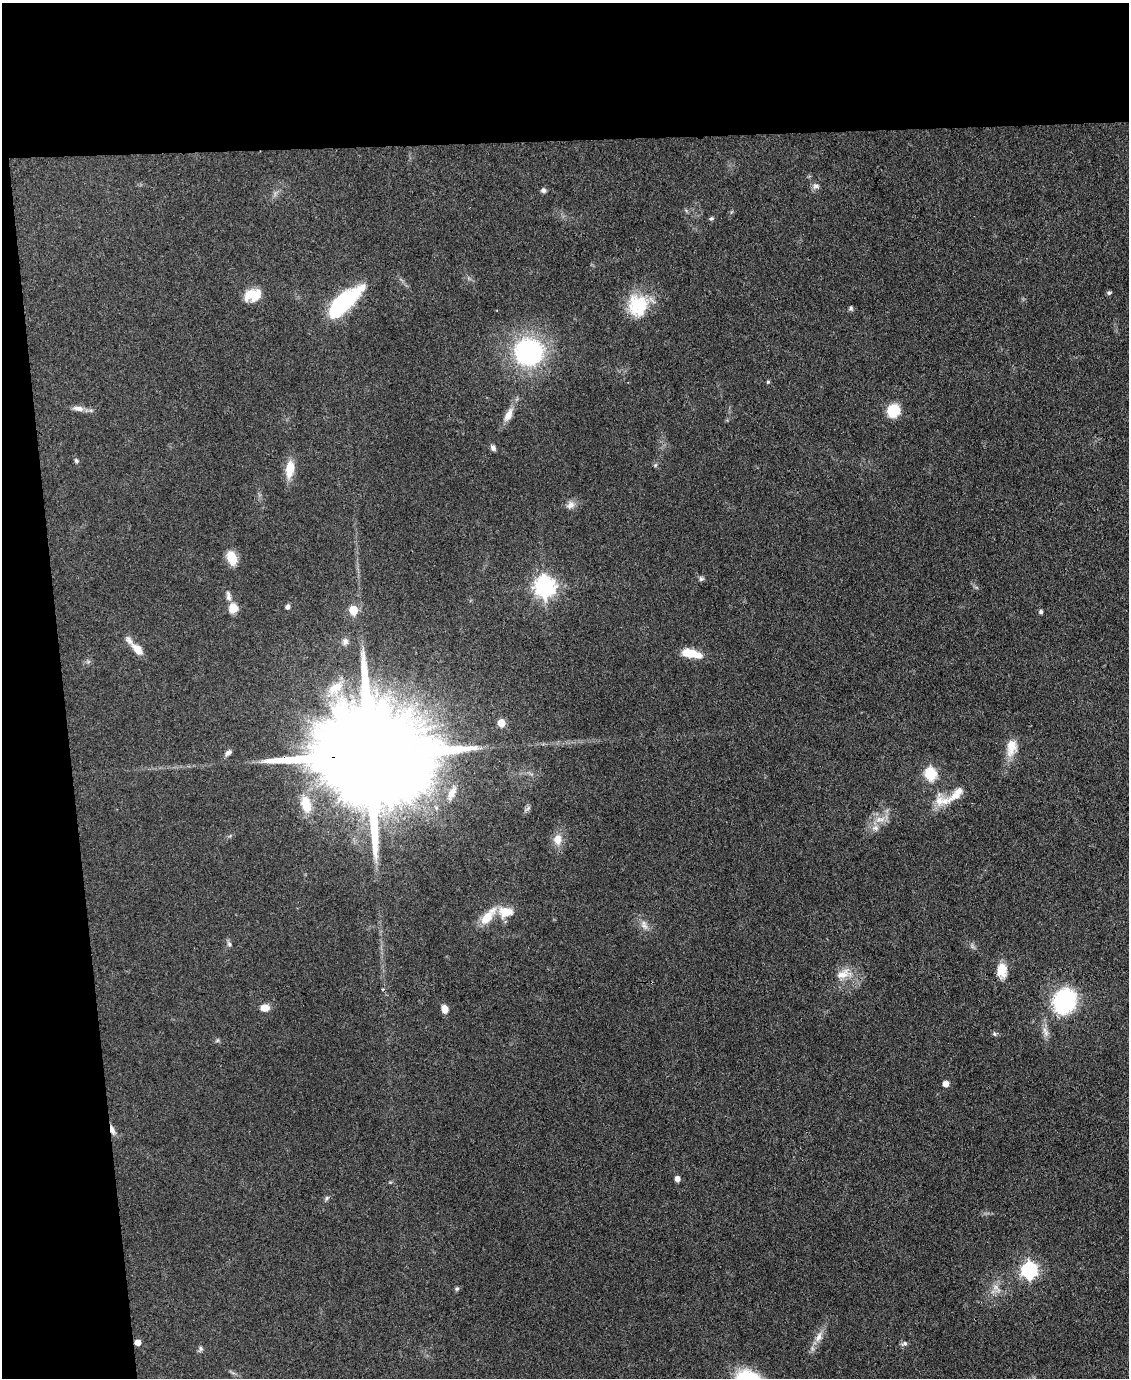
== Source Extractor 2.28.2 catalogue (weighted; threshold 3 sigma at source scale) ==
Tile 1 of 4 x 3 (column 1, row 1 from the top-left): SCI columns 1-1127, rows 2984-4359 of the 4509 x 4485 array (HDU 1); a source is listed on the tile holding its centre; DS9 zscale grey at full resolution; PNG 1131 x 1380 px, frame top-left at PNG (2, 3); no overlay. Shown black and unused: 16% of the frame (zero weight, under 3 of 4 exposures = <1% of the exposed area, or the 3 px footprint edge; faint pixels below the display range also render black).
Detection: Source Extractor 2.28.2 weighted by HDU 2 'WHT'; one run over the whole footprint, this tile lists its part. Background 0.0813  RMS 0.0064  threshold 0.0286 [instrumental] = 3 sigma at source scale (4.5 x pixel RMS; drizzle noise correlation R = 1.50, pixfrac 1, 0.05/0.05 arcsec/px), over >= 5 px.
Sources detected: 66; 1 cosmic-ray / hot-pixel residue — not listed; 3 inside a brighter listed object's ellipse — not listed separately; the other 62 listed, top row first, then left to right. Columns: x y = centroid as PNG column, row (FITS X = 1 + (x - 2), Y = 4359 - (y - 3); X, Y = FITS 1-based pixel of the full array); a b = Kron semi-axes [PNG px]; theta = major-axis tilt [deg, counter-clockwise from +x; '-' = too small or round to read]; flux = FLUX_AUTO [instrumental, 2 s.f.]
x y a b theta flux
816 186 8 6 -1 2.1
543 190 6 6 - 1.6
711 218 6 5 - 0.98
1109 293 7 4 28 1
253 295 20 13 16 11
343 303 38 14 42 62
638 305 29 25 -79 27
851 308 6 5 - 1.1
529 352 18 17 - 110
768 382 5 4 - 0.78
78 408 15 7 -10 3.8
893 411 12 10 66 18
508 415 20 9 63 6.6
493 448 8 6 -50 1.8
76 461 6 5 - 1.2
655 465 6 4 47 0.88
290 469 22 10 82 11
570 505 12 10 42 3.7
232 558 14 9 -71 12
701 579 7 6 - 1.3
544 587 8 7 - 360
228 596 14 6 -79 2.9
287 607 5 4 - 2.2
233 608 11 10 - 7.8
353 610 5 5 - 24
1041 612 4 4 - 1.6
345 642 10 8 79 2.7
138 649 15 8 -47 7.4
692 654 25 10 -12 12
501 723 5 5 - 13
1011 747 24 13 80 10
228 753 9 6 39 2.3
368 755 43 23 0 29000
930 774 6 6 - 68
452 793 20 9 62 6.2
957 794 34 11 43 11
306 804 19 11 -75 14
528 808 8 4 53 1.4
879 819 16 8 10 6.2
875 828 10 6 -9 2.8
557 839 14 11 83 6.7
506 912 22 14 1 11
488 917 26 10 50 13
644 925 15 7 -72 3.8
229 944 6 5 - 1.3
1002 970 19 13 89 8.8
843 974 18 11 28 8
1064 1001 18 15 64 85
265 1008 10 7 -3 5.5
445 1009 8 6 -76 5
1045 1032 15 6 -66 3.7
994 1034 6 5 - 1.1
946 1084 5 4 - 6
112 1130 12 5 -72 3.2
677 1179 5 5 - 3.8
326 1198 7 4 89 1
1029 1270 7 7 - 180
996 1287 7 6 - 2.7
457 1289 6 5 - 1
818 1337 16 8 65 5.4
904 1343 8 6 10 1.7
201 1348 7 5 -86 1.4
Overlapping masked pixels (flux is a lower limit): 2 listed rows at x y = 368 755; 112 1130